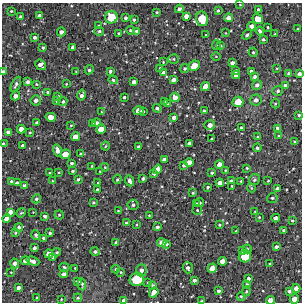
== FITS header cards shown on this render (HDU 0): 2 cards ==
NAXIS1  =                  300 / Width of image
NAXIS2  =                  300 / Height of image

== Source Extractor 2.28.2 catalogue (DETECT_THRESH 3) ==
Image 300 x 300 px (HDU 0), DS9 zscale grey, 1 PNG px = 1 image px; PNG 304 x 304 px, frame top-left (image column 1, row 300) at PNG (2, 3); each listed source drawn as its Kron ellipse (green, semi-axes under 4 px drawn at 4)
Background 1380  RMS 180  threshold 548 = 3 sigma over >= 5 px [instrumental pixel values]
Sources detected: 228; all 228 listed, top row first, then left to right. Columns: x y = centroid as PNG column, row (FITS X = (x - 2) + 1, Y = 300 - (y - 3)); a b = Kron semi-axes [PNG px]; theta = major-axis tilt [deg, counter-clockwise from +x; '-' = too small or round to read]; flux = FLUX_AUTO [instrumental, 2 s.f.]
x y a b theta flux
240 5 4 3 - 9200
179 9 4 3 - 40000
258 9 3 3 - 18000
11 11 3 3 - 13000
218 11 3 3 - 19000
157 12 3 2 - 13000
40 15 4 3 - 38000
186 16 4 4 - 66000
21 17 3 3 - 28000
111 17 6 6 - 310000
125 18 3 3 - 26000
228 18 4 4 - 61000
202 19 7 6 - 320000
258 19 5 4 - 180000
134 20 3 3 - 19000
99 26 3 3 - 12000
252 26 4 4 - 57000
268 27 3 3 - 13000
298 29 3 2 - 11000
130 30 4 3 - 15000
99 31 5 4 - 24000
137 31 3 3 - 30000
260 31 4 3 - 33000
61 32 4 4 - 38000
119 33 3 2 - 12000
226 33 3 2 - 6200
275 34 3 2 - 12000
206 35 2 2 - 6900
247 35 6 4 38 18000
35 37 3 3 - 30000
263 39 3 3 - 22000
216 45 5 4 - 16000
221 46 4 2 - 9100
73 47 4 3 - 35000
43 48 4 4 - 21000
253 52 5 4 - 18000
216 56 5 3 - 10000
174 59 5 4 - 15000
163 62 3 2 - 8900
232 63 4 3 - 38000
41 65 6 4 -38 63000
194 66 5 5 - 180000
160 68 3 3 - 15000
185 68 4 4 - 23000
277 68 4 2 - 9000
89 70 5 4 - 25000
110 71 3 3 - 24000
236 71 3 3 - 29000
251 71 4 3 - 28000
3 72 4 3 - 30000
76 72 3 2 - 8900
163 73 4 3 - 40000
288 73 3 2 - 15000
299 74 4 3 - 43000
236 75 4 4 - 51000
255 77 4 4 - 31000
113 80 5 4 - 21000
173 80 4 4 - 51000
28 82 4 4 - 34000
134 82 4 4 - 56000
16 84 8 4 65 31000
36 84 4 3 - 12000
66 84 3 2 - 9100
257 85 5 4 - 37000
285 85 4 3 - 24000
205 86 5 4 - 93000
278 91 5 5 - 26000
48 92 3 3 - 20000
82 95 5 4 - 49000
15 96 5 4 - 49000
58 96 4 3 - 16000
124 97 3 3 - 18000
175 97 5 4 - 86000
36 100 5 5 - 49000
256 100 6 5 - 45000
56 101 4 3 - 11000
63 101 4 4 - 24000
164 101 3 2 - 12000
238 102 6 5 - 180000
167 104 4 3 - 15000
275 104 5 4 - 12000
157 108 4 3 - 28000
139 111 5 4 - 130000
143 111 3 2 - 13000
204 111 3 3 - 29000
102 112 3 2 - 7400
299 115 3 3 - 16000
51 117 5 4 - 110000
174 117 4 4 - 48000
37 122 3 3 - 23000
96 123 4 3 - 41000
92 124 4 3 - 21000
71 125 3 2 - 9700
210 125 5 5 - 75000
241 127 4 3 - 14000
277 128 3 3 - 29000
21 129 4 4 - 73000
101 129 5 4 - 140000
8 132 4 4 - 50000
30 133 4 3 - 11000
279 136 3 3 - 11000
75 137 4 4 - 98000
258 137 4 3 - 14000
212 139 3 2 - 16000
294 142 3 3 - 11000
3 143 4 3 - 14000
189 143 4 3 - 28000
23 145 4 3 - 39000
106 146 4 3 - 12000
138 147 4 3 - 24000
257 148 4 4 - 23000
57 150 6 4 -74 57000
65 154 5 5 - 160000
81 154 3 3 - 16000
164 160 4 4 - 55000
189 162 5 4 - 100000
72 163 3 3 - 21000
219 164 4 4 - 87000
184 165 4 3 - 26000
92 166 3 2 - 13000
105 167 4 4 - 12000
247 168 3 3 - 12000
157 169 5 4 - 70000
225 170 3 2 - 10000
73 171 3 3 - 16000
100 171 3 3 - 9600
59 172 4 2 - 10000
49 173 3 2 - 11000
154 173 4 3 - 32000
212 173 3 3 - 20000
143 178 3 3 - 25000
78 179 4 3 - 19000
117 179 5 4 - 13000
254 180 6 5 - 25000
11 181 3 3 - 16000
53 181 4 4 - 12000
130 181 5 4 - 45000
231 181 4 3 - 28000
241 181 3 3 - 12000
268 181 2 2 - 9000
17 183 4 4 - 45000
98 183 3 2 - 7600
220 183 4 4 - 67000
25 186 4 4 - 46000
232 186 4 3 - 12000
208 187 3 3 - 17000
251 188 4 3 - 13000
97 189 3 2 - 15000
277 189 4 4 - 49000
193 193 3 3 - 13000
272 198 5 4 - 23000
36 199 4 4 - 27000
93 202 4 4 - 15000
200 203 4 4 - 19000
197 204 3 3 - 19000
133 205 5 5 - 31000
118 210 3 2 - 6500
197 210 5 4 - 15000
10 212 4 4 - 59000
33 212 2 2 - 6500
255 212 3 2 - 9100
21 213 5 4 - 13000
59 215 4 4 - 17000
149 215 3 2 - 8400
45 216 4 3 - 32000
259 217 3 3 - 11000
276 218 4 4 - 60000
7 219 4 4 - 93000
292 221 3 3 - 17000
126 223 3 3 - 16000
137 224 3 2 - 10000
219 225 3 2 - 14000
19 227 4 4 - 26000
157 227 4 4 - 27000
284 230 4 3 - 31000
236 231 3 2 - 9300
15 233 4 3 - 14000
50 233 3 3 - 18000
36 235 5 4 - 24000
44 238 3 3 - 30000
116 243 3 3 - 23000
162 243 4 4 - 80000
166 244 4 3 - 23000
276 247 4 3 - 33000
34 248 3 3 - 32000
247 249 4 3 - 14000
242 250 3 3 - 38000
57 252 4 3 - 14000
95 252 5 4 - 32000
49 254 4 4 - 100000
245 256 6 6 - 330000
53 257 3 3 - 13000
25 261 4 3 - 42000
33 261 7 4 -20 60000
222 261 4 4 - 87000
15 263 5 4 - 59000
270 264 3 2 - 12000
64 267 5 3 - 17000
75 268 3 3 - 13000
188 268 5 5 - 39000
212 268 5 4 - 110000
116 269 4 3 - 16000
141 270 6 5 - 54000
11 272 2 2 - 9000
121 272 4 3 - 12000
64 274 4 3 - 48000
248 278 3 3 - 31000
137 279 7 7 - 520000
194 280 4 3 - 34000
77 281 4 3 - 30000
148 282 3 3 - 9600
82 284 6 3 -86 23000
153 285 4 3 - 18000
247 285 4 4 - 38000
18 288 4 3 - 41000
296 288 4 4 - 84000
218 291 3 3 - 32000
246 291 5 4 - 15000
289 291 3 3 - 32000
154 292 5 4 - 98000
241 296 4 3 - 14000
37 298 3 3 - 19000
78 298 4 4 - 18000
61 299 2 2 - 9300
294 299 5 4 - 130000
124 300 4 3 - 38000
271 300 4 4 - 100000
202 301 3 3 - 12000
At the frame edge (FLAGS 8, measured only in part): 7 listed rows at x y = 3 72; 299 74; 3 143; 294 299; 124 300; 271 300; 202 301

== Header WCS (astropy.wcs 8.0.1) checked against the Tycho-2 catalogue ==
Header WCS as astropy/WCSLIB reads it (CRVAL/CRPIX/CD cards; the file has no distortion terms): RA---TAN/DEC--TAN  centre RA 17:47:56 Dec -26:34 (266.98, -26.57 deg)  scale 1.7 arcsec/px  FOV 8.5' x 8.5'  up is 0 deg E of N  parity normal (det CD < 0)
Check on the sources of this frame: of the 60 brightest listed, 3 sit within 1.7 arcsec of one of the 3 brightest Tycho-2 stars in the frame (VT <= 11.61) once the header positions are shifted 1.91 arcsec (0.82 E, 1.72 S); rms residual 0.11 arcsec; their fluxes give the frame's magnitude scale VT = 25.16 - 2.5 log10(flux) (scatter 0.18 mag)
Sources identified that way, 3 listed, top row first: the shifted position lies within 1.7 arcsec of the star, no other Tycho-2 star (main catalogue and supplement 1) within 3.4 arcsec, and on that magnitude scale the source's flux lands within +1.5 / -3 mag of the star's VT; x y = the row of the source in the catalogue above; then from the Tycho-2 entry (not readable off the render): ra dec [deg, ICRS J2000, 3 dp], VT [Tycho-2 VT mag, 2 dp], TYC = Tycho-2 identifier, HIP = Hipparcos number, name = IAU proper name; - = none
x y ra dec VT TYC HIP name
111 17 267.005 -26.503 11.61 6836-284-1 - -
245 256 266.934 -26.616 11.36 6836-415-1 - -
137 279 266.991 -26.627 10.29 6836-10-1 - -